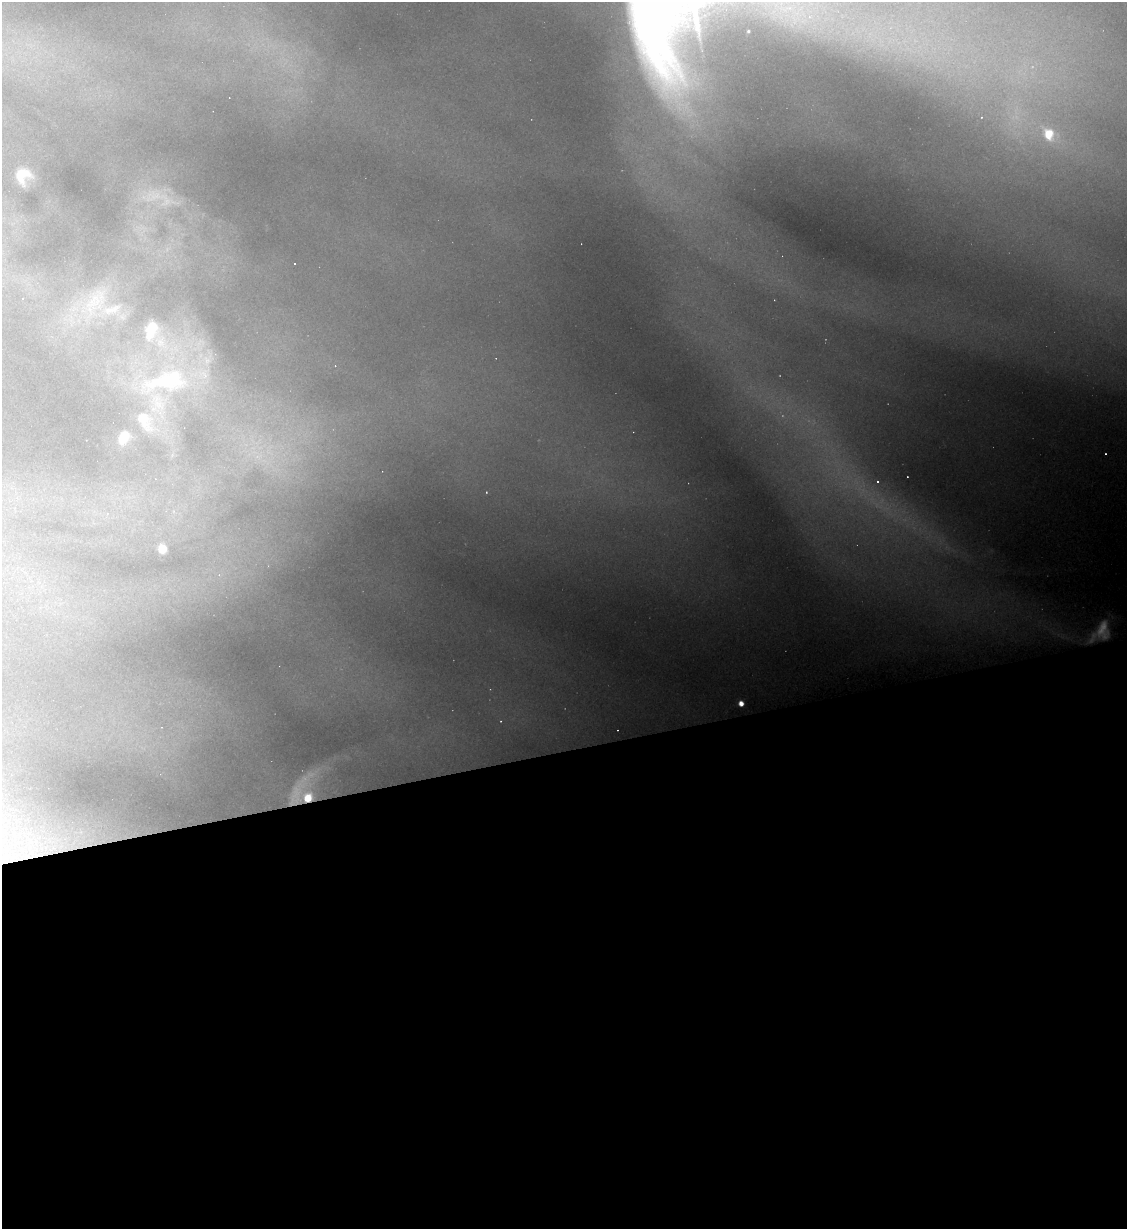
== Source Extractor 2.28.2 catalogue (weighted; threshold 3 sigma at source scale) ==
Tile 15 of 4 x 4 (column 3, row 4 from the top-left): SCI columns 2499-3623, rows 1-1227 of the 4885 x 4907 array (HDU 1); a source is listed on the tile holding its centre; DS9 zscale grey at full resolution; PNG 1129 x 1231 px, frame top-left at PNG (2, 2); no overlay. Shown black and unused: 39% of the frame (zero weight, under 2 of 3 exposures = <1% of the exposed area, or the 3 px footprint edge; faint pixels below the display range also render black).
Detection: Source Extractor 2.28.2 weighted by HDU 2 'WHT'; one run over the whole footprint, this tile lists its part. Background 1.16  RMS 0.044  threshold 0.197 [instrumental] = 3 sigma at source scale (4.5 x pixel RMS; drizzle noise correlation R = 1.50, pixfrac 1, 0.05/0.05 arcsec/px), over >= 5 px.
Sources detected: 17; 1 too faint to see at this stretch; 4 cosmic-ray / hot-pixel residue — not listed; the other 12 listed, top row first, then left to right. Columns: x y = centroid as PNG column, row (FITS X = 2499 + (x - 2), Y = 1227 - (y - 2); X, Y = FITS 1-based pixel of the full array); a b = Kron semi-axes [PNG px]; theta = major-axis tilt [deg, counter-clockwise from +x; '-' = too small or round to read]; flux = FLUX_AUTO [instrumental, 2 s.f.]
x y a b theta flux
981 117 3 2 - 2.8
1049 134 16 14 -90 73
22 174 19 13 30 67
151 330 27 13 70 82
164 381 60 19 7 270
142 417 14 12 13 44
123 437 16 8 66 40
1105 454 2 2 - 3.5
877 482 4 4 - 6.7
162 549 6 5 - 74
741 703 4 4 - 22
308 798 8 7 - 67
Overlapping masked pixels (flux is a lower limit): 1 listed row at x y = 308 798
Unlisted compact peaks at least as high as the median listed source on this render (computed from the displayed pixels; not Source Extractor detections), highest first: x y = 907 477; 617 730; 486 492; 501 721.